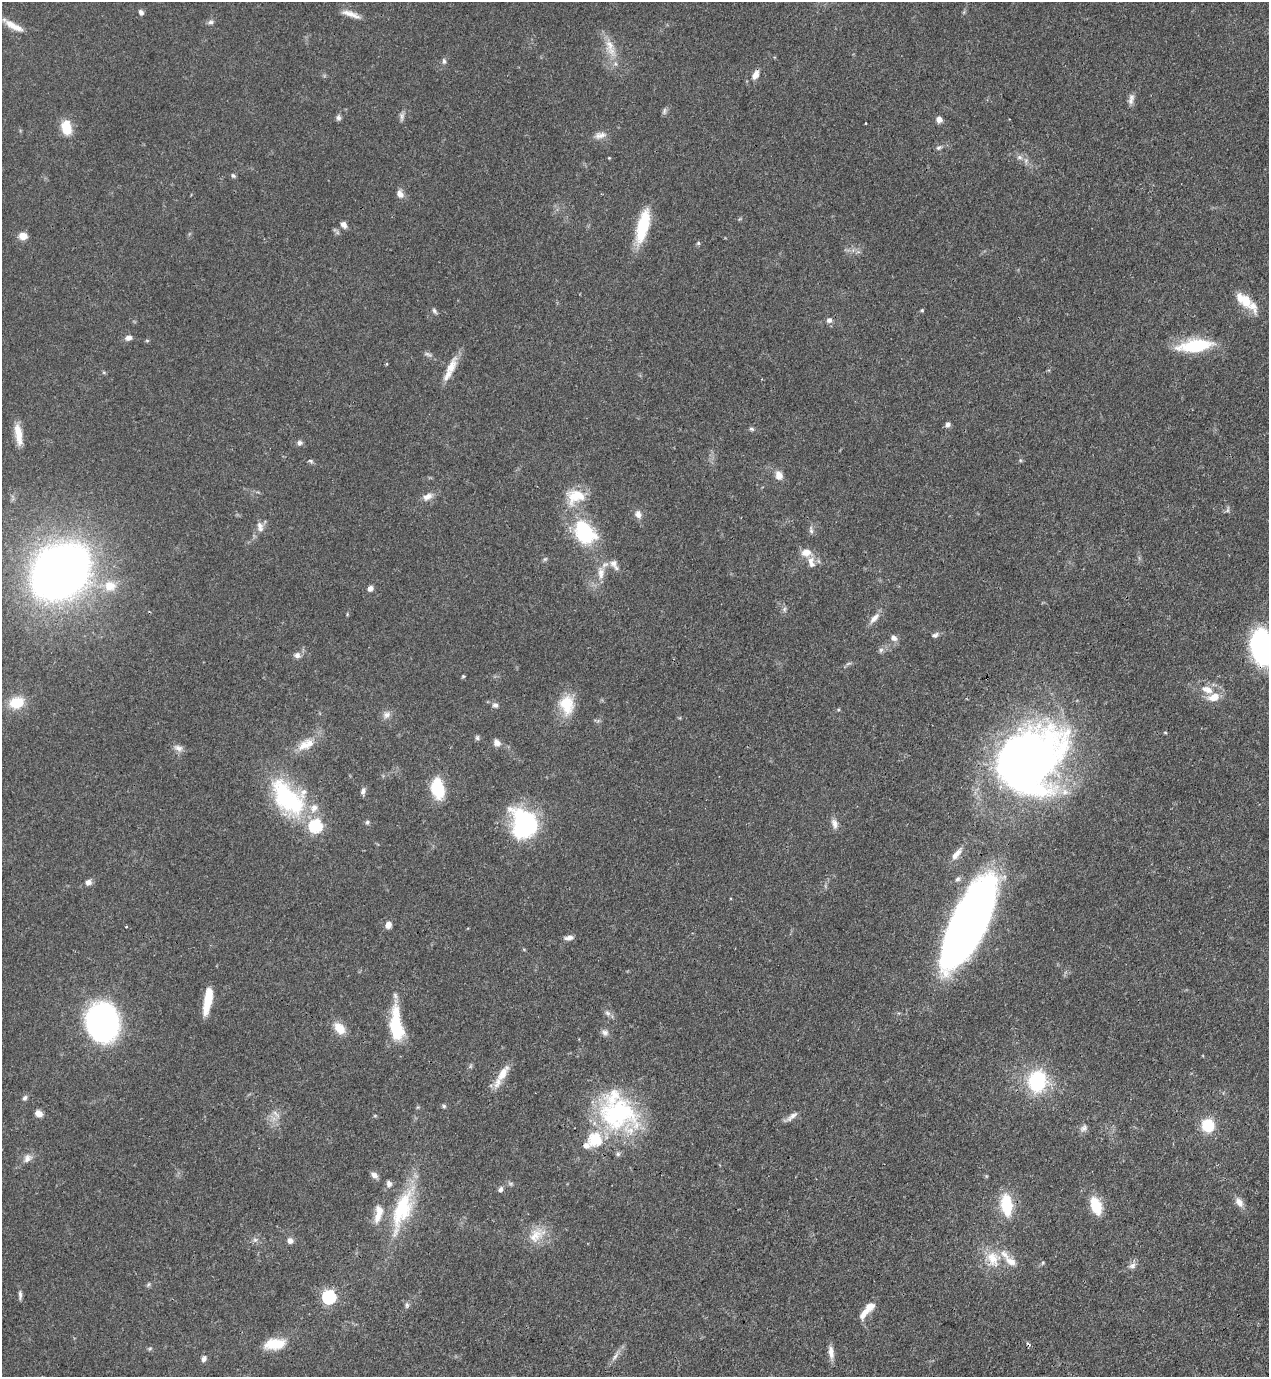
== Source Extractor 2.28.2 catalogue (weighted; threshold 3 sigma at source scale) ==
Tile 6 of 4 x 4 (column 2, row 2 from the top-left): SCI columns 1489-2755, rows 2792-4166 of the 5643 x 5582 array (HDU 1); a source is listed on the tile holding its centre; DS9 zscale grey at full resolution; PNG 1271 x 1379 px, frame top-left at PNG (2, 2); no overlay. Shown black and unused: <1% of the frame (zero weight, under 3 of 4 exposures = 7% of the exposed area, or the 3 px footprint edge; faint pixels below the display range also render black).
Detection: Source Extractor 2.28.2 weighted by HDU 2 'WHT'; one run over the whole footprint, this tile lists its part. Background 0.0656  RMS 0.0035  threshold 0.0157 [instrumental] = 3 sigma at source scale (4.5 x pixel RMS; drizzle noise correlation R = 1.50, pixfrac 1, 0.05/0.05 arcsec/px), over >= 5 px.
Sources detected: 145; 1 too faint to see at this stretch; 1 inside a brighter object's white glare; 1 cosmic-ray / hot-pixel residue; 1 long thin detection or spike segment (spike, bleed or trail) — not listed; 14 inside a brighter listed object's ellipse — not listed separately; the other 127 listed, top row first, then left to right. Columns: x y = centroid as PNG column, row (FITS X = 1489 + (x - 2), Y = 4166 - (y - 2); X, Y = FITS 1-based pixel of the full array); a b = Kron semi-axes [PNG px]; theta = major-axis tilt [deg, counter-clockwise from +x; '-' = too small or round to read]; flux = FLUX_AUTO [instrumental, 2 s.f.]
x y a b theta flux
141 12 7 5 -53 1.1
351 14 26 7 -20 3.3
211 22 8 5 10 0.98
14 26 28 8 -28 4.6
610 48 28 12 -73 6.4
444 61 8 5 -83 0.93
755 75 11 6 65 2.9
1131 99 14 7 77 1.8
664 111 10 5 79 0.86
402 116 13 6 84 1.2
338 118 8 6 -78 1
939 119 7 6 - 2
866 123 3 2 - 0.29
66 127 17 11 -80 7.4
600 135 17 9 14 2.5
939 148 7 6 - 0.81
1019 157 8 6 -1 1.2
233 176 6 5 - 0.73
400 194 10 7 -59 2.3
344 225 8 6 -51 1.6
643 226 37 12 76 16
23 236 10 8 -14 2.9
698 243 6 5 - 0.54
1246 301 18 12 -84 5.6
922 310 4 4 - 0.43
434 311 8 4 -53 0.82
829 320 7 6 - 1.5
128 338 8 7 - 1.6
147 341 6 4 -1 0.38
1195 346 37 13 7 20
451 367 29 11 63 5.9
948 424 6 6 - 1.2
752 429 7 5 -17 0.69
18 434 27 8 -81 5.4
299 443 8 7 - 1
311 461 8 5 -27 0.73
779 475 12 9 -71 2.6
575 496 24 19 17 9.9
427 497 14 8 30 2.6
1228 509 10 4 81 0.67
638 514 11 8 -72 2.1
260 527 14 8 -80 2.2
811 530 11 5 -82 1.1
584 532 26 18 -54 29
806 552 14 10 5 3.5
545 559 7 4 44 0.56
613 563 11 10 - 2.2
812 564 10 8 -33 1.7
60 571 38 29 38 400
601 573 19 9 -90 3.9
110 586 18 15 5 6.7
370 588 6 6 - 1.6
784 609 6 6 - 0.83
874 618 17 7 47 2.6
935 635 11 6 22 1.1
894 638 8 7 - 1.9
1262 647 26 17 -82 67
881 650 7 5 46 0.9
297 655 8 8 - 1.5
848 663 9 3 21 0.65
463 676 5 4 - 0.44
1207 690 16 9 -23 4.3
1214 697 15 9 16 4.8
17 703 14 11 15 9.7
495 705 9 7 -20 1.3
567 705 26 19 -86 11
386 715 12 9 33 2
477 738 7 5 77 0.71
497 742 10 8 -50 1.9
304 745 19 13 31 5.1
178 748 13 8 -19 1.9
1031 760 74 59 53 230
438 789 18 10 -78 18
363 791 9 6 76 1.2
286 797 52 32 -48 41
367 822 6 5 - 0.7
524 823 34 26 -65 40
834 824 15 8 -75 2.1
315 826 6 6 - 50
957 879 7 6 - 0.98
88 882 8 7 - 1.7
970 921 86 28 64 290
388 925 8 6 69 2.5
569 938 12 5 7 1.6
207 1001 27 7 80 10
607 1013 9 6 -40 1.3
102 1021 22 18 -87 160
396 1025 42 14 -84 17
339 1028 16 11 -48 5.2
605 1033 10 8 -16 1.5
470 1066 6 4 88 0.57
502 1074 25 10 56 5.9
1037 1081 20 16 78 29
25 1098 7 6 - 0.86
444 1106 5 5 - 0.59
38 1113 9 7 -23 2.3
618 1113 52 39 -28 50
276 1114 14 4 -42 1.3
791 1117 20 6 36 2.1
1208 1125 10 9 - 15
1084 1128 11 8 42 1.5
586 1145 8 7 - 2.1
27 1158 13 10 44 2.5
374 1175 10 6 -38 1.6
389 1184 9 7 -78 1.3
500 1189 8 5 50 1
1239 1202 14 8 -55 2.5
1006 1205 20 10 -83 17
1096 1206 18 10 -70 11
402 1210 59 21 70 26
378 1217 17 9 78 3.8
537 1235 28 16 33 7.4
255 1240 6 6 - 0.92
290 1240 6 6 - 2
993 1258 21 18 -57 9.1
1043 1263 6 4 46 0.47
1132 1265 11 7 45 1.7
148 1284 7 4 69 0.6
20 1295 12 4 -90 1.1
329 1297 6 6 - 60
407 1305 8 6 79 0.89
864 1314 26 8 48 3.9
275 1344 24 11 8 9.6
150 1348 6 4 2 0.53
831 1352 17 7 -81 2.7
615 1356 16 5 52 2
204 1359 8 6 64 1.2
Overlapping masked pixels (flux is a lower limit): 2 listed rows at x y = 1031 760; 970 921
Isophote crosses this tile's border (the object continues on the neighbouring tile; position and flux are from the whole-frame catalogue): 1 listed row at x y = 1262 647